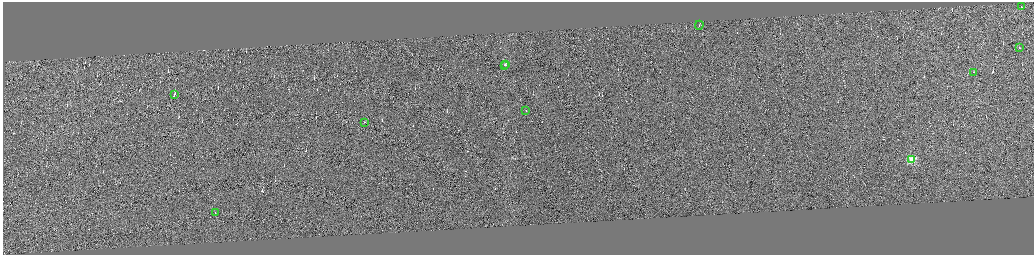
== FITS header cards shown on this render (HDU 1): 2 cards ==
NAXIS1  =                 4125
NAXIS2  =                 1009

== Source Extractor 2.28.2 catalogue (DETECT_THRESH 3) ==
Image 4125 x 1009 px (HDU 1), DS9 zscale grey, zoomed out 1/4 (1 PNG px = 4 x 4 image px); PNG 1036 x 257 px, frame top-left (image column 4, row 1006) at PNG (3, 2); each listed source drawn as its Kron ellipse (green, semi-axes under 4 px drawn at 4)
Background -0.37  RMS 3.8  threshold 11.4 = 3 sigma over >= 5 px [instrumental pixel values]
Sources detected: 298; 287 cannot appear on this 1/4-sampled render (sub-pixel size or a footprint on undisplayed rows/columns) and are neither listed nor drawn; the other 11 listed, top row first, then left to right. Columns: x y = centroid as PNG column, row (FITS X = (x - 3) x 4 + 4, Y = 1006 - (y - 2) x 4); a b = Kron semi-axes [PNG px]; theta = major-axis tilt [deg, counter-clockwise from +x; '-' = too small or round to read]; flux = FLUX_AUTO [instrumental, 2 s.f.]
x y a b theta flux
1021 6 2 1 - 16000
699 24 4 1 - 31000
1019 47 2 1 - 32000
504 64 2 1 - 15000
506 64 2 1 - 14000
973 72 2 1 - 14000
174 94 4 1 - 43000
526 110 2 1 - 14000
364 122 2 1 - 16000
912 159 2 2 - 130000
215 212 2 1 - 19000
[287 sub-pixel or undisplayed-footprint detections neither listed nor drawn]